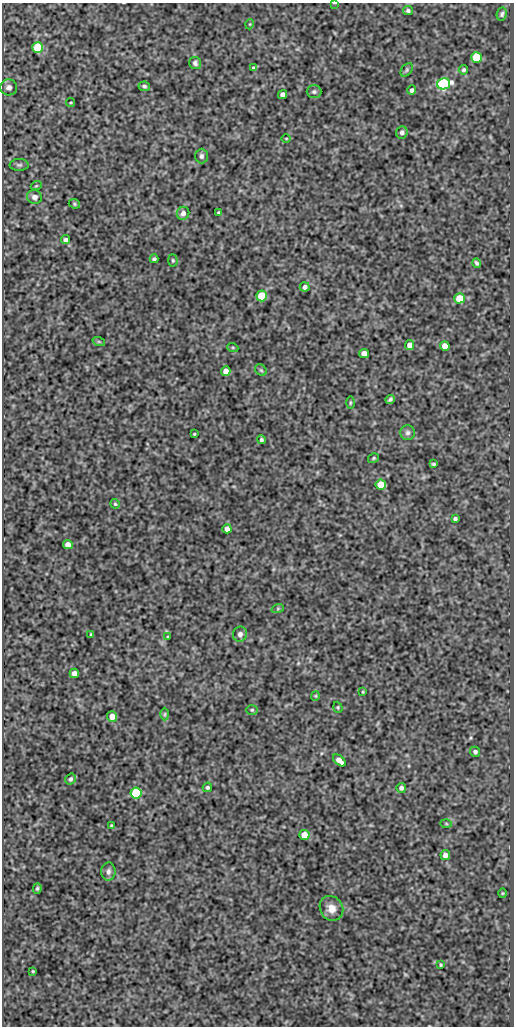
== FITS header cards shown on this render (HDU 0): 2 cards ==
NAXIS1  =                  512
NAXIS2  =                 1024

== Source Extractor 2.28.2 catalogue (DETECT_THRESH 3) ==
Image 512 x 1024 px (HDU 0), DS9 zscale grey, 1 PNG px = 1 image px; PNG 516 x 1028 px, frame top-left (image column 1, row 1024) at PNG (2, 3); each listed source drawn as its Kron ellipse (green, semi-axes under 4 px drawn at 4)
Background 329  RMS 0.82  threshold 2.45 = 3 sigma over >= 5 px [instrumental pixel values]
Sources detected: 79; all 79 listed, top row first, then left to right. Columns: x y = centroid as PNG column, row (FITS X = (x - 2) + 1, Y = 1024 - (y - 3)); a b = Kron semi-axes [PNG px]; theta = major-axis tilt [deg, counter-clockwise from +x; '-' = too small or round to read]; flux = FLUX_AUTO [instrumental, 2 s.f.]
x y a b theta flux
334 3 4 2 - 34
408 11 5 4 - 120
502 14 7 5 80 120
250 24 5 3 - 44
38 47 5 5 - 3000
476 57 5 5 - 2100
195 63 6 5 - 160
254 68 4 3 - 96
407 70 7 5 53 90
463 70 5 4 - 100
443 84 6 5 - 7100
144 86 6 5 - 110
9 87 8 8 - 250
412 90 5 4 - 170
314 92 7 6 - 130
282 94 4 4 - 280
71 103 4 2 - 54
402 132 6 5 - 170
286 138 4 3 - 44
201 156 7 6 - 150
19 165 9 6 1 120
36 186 5 3 - 54
34 197 7 7 - 220
74 204 6 4 -23 76
183 213 6 6 - 250
219 213 3 3 - 77
65 240 4 4 - 150
154 259 4 3 - 96
173 260 6 4 -88 80
477 263 5 3 - 110
305 287 5 4 - 220
262 296 5 5 - 2600
459 298 5 5 - 1200
99 342 6 4 -19 71
410 345 5 4 - 490
445 346 5 4 - 610
233 348 5 3 - 62
364 353 5 4 - 610
261 370 6 5 - 87
226 371 5 4 - 370
390 399 5 3 - 110
350 403 6 3 89 61
408 433 7 7 - 170
194 434 3 2 - 49
261 440 4 4 - 110
374 458 6 4 33 87
433 464 4 3 - 93
381 485 5 5 - 1400
115 504 5 4 - 73
455 519 4 3 - 130
227 529 4 4 - 320
68 544 5 4 - 330
278 608 6 4 19 78
91 634 4 3 - 54
240 634 7 7 - 210
168 637 3 3 - 65
74 673 4 4 - 380
363 692 3 2 - 46
315 696 5 4 - 58
338 707 6 4 -72 71
252 710 6 5 - 81
165 714 6 4 89 78
112 717 5 5 - 400
475 752 5 4 - 140
339 760 7 4 -41 440
70 779 5 5 - 120
207 787 5 4 - 100
401 788 5 4 - 160
136 793 5 5 - 3900
446 824 6 4 -2 61
112 826 4 3 - 75
304 835 5 5 - 720
445 855 5 5 - 270
108 871 9 7 -89 200
37 888 5 4 - 87
502 893 5 3 - 47
331 908 13 11 -57 540
441 965 3 3 - 62
33 971 3 2 - 50
At the frame edge (FLAGS 8, measured only in part): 1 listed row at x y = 334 3